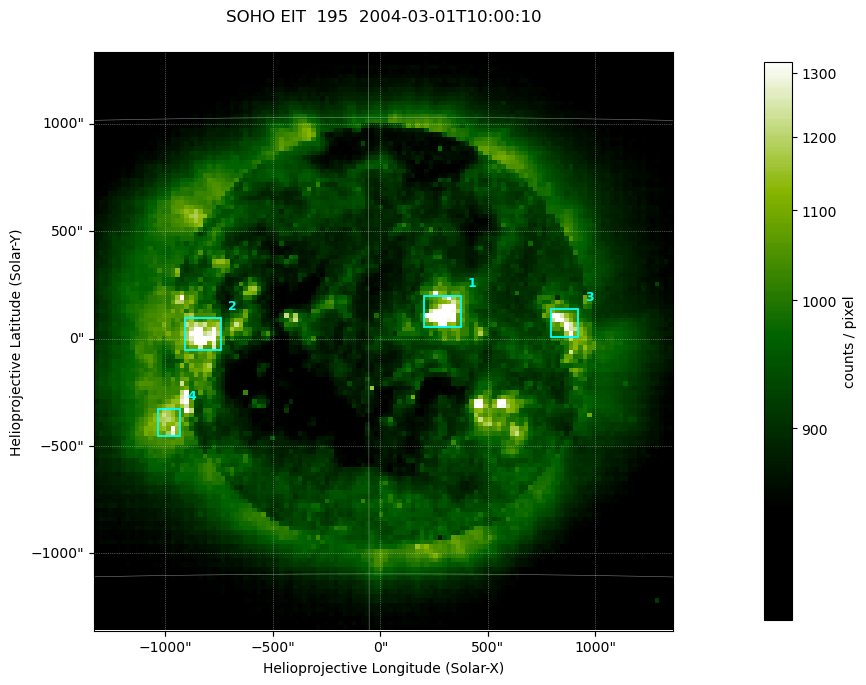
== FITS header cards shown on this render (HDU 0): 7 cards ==
TELESCOP= 'SOHO    '
INSTRUME= 'EIT     '
WAVELNTH=                  195
DATE-OBS= '2004-03-01T10:00:10.548Z'
CTYPE1  = 'Solar-X '
CTYPE2  = 'Solar-Y '
BUNIT   = 'counts / pixel'

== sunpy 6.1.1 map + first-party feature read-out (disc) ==
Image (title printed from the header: SOHO EIT  195  2004-03-01T10:00:10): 128 x 128 px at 21 arcsec/px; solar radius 7833 arcsec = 372 px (partial field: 3.8% of the solar disc is inside the frame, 100% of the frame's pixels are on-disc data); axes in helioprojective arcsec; data unit counts / pixel (BUNIT, on the colour bar)
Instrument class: DISC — disc imager (sunpy class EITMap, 195 A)
Bright regions (active regions / flare kernels): reference = the on-disc median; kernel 3 px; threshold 5 sigma = 244 counts / pixel over a disc level ~897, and >= 1.15x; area >= 16 px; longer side >= 3 px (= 63 arcsec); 4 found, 4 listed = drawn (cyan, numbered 1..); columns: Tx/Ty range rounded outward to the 50 arcsec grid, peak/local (2 s.f.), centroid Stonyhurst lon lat
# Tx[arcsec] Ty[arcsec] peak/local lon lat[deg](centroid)
1 200..400 50..200 1.8 +2 -6
2 -900..-750 -50..100 1.7 -5 -7
3 800..950 0..150 1.4 +6 -7
4 -1050..-900 -450..-300 1.3 -7 -10